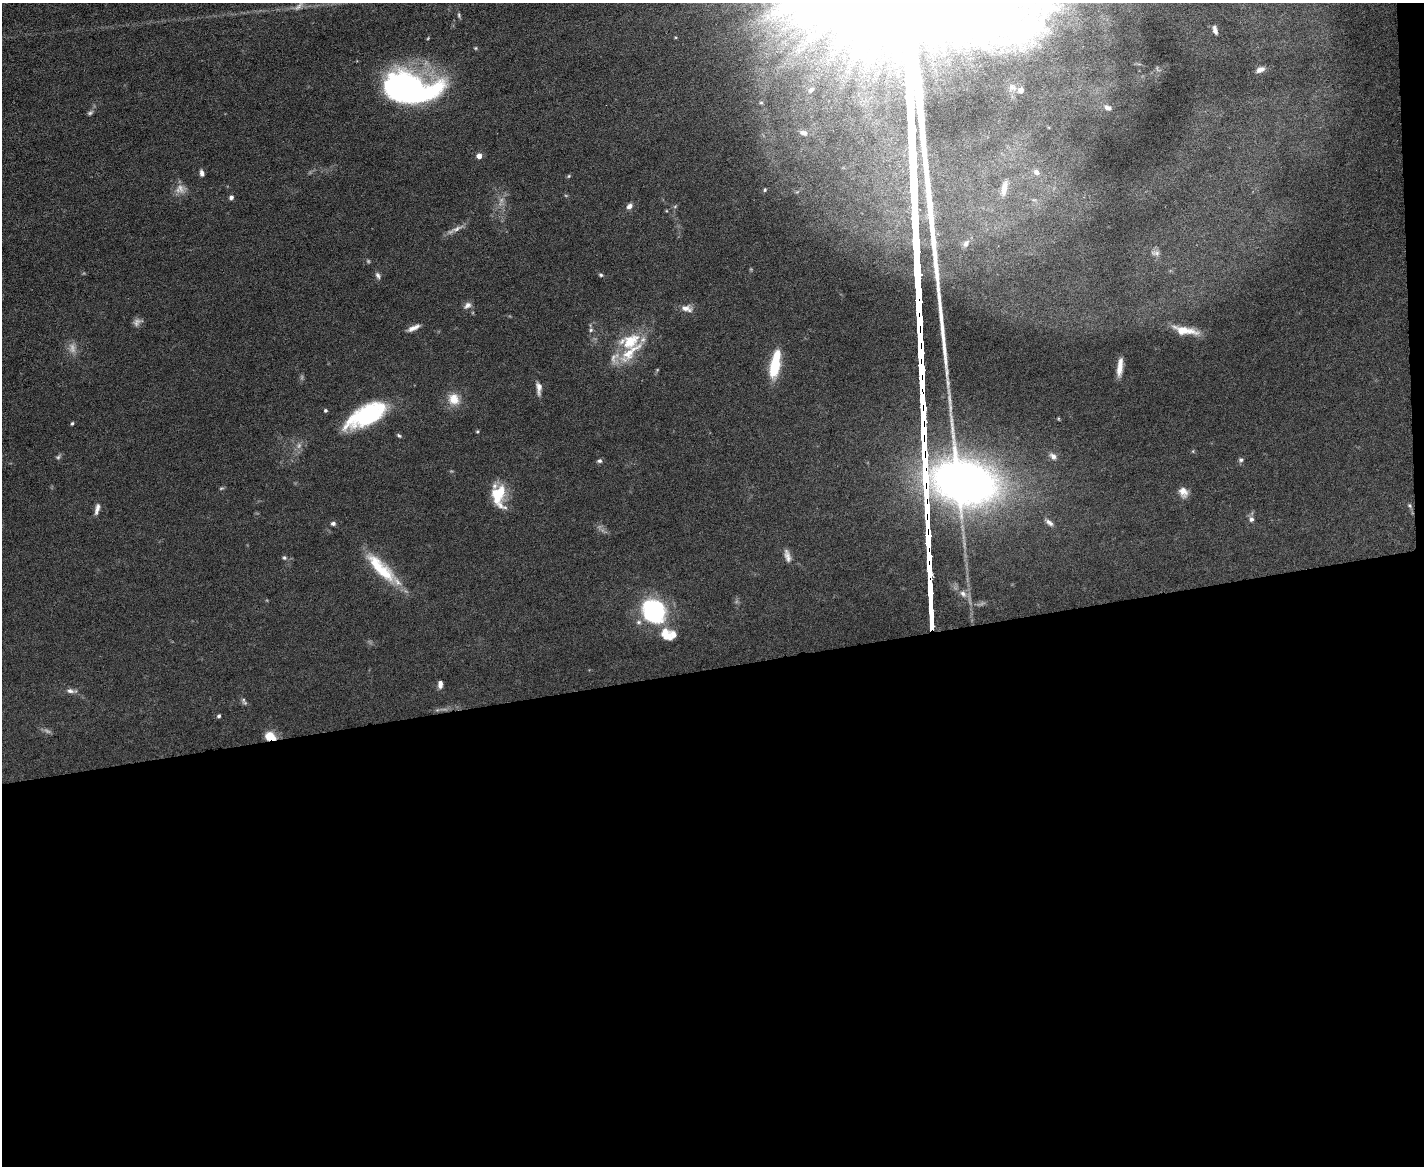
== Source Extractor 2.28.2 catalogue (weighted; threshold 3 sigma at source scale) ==
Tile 12 of 3 x 4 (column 3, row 4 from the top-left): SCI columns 2975-4396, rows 1-1164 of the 4635 x 4656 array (HDU 1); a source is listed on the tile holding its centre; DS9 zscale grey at full resolution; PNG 1426 x 1168 px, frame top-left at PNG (2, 3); no overlay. Shown black and unused: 43% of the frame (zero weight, under 5 of 9 exposures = <1% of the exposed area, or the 3 px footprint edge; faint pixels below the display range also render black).
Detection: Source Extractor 2.28.2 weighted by HDU 2 'WHT'; one run over the whole footprint, this tile lists its part. Background 0.0889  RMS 0.0045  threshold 0.0184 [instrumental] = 3 sigma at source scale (4.09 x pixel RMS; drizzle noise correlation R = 1.36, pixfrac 0.8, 0.05/0.05 arcsec/px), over >= 5 px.
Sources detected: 80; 11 too faint to see at this stretch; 3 inside a brighter object's white glare — not listed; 3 inside a brighter listed object's ellipse — not listed separately; the other 63 listed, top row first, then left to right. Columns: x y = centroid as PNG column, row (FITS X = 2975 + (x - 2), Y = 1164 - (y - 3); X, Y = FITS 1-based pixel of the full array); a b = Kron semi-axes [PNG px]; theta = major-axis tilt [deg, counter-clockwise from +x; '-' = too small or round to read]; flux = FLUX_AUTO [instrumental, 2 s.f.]
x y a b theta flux
459 15 8 4 -78 0.73
812 28 10 5 -57 1.6
1215 30 11 5 -75 1.8
475 48 5 4 - 0.5
1260 70 10 6 25 1.9
1012 87 10 9 - 2
811 90 6 4 43 0.77
1021 90 7 6 - 2.1
412 94 52 35 -10 110
761 102 5 3 - 0.36
1108 108 9 6 -19 1.7
803 133 9 6 -18 1.5
479 156 4 4 - 3.6
1036 172 8 6 -25 1.9
202 173 8 5 -76 1.7
569 176 5 5 - 0.48
1004 188 21 7 80 4
765 190 4 3 - 0.49
231 197 6 5 - 1.1
629 206 8 6 38 1.7
457 229 21 6 24 2.7
966 244 12 7 59 1.9
1155 253 13 7 -2 1.8
378 275 10 6 -64 1.3
601 275 5 4 - 0.68
467 305 11 7 35 1.9
687 308 15 9 -16 2.9
413 328 16 6 25 2.6
591 330 6 5 - 0.77
1185 330 29 8 -10 7.7
630 341 30 19 18 15
775 364 31 10 79 17
1120 367 21 6 84 4.5
539 388 17 7 -86 2.5
454 399 17 15 -50 6.5
325 410 4 4 - 0.67
370 413 45 19 24 43
72 423 5 4 - 0.53
477 431 4 4 - 0.51
399 435 6 4 -32 0.74
1053 456 11 7 -43 2.1
58 457 7 6 - 0.87
1241 460 6 6 - 0.96
599 461 7 5 5 0.94
221 488 6 4 20 0.57
1183 492 13 10 -67 3.5
499 495 28 16 -86 14
1410 505 6 4 -56 0.67
97 509 15 5 76 2.1
1251 519 7 7 - 1.5
1049 522 12 6 -37 1.8
333 523 6 5 - 1
787 556 18 7 -76 2.7
284 558 5 5 - 0.8
381 568 50 14 -46 20
963 594 12 9 -52 2.7
653 611 28 23 -48 42
673 634 9 6 -76 2.3
440 684 8 5 88 2.1
71 691 14 6 -7 1.9
243 700 8 6 89 1
219 716 5 4 - 0.77
270 736 7 6 - 13
Overlapping masked pixels (flux is a lower limit): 1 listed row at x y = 270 736
Isophote crosses this tile's border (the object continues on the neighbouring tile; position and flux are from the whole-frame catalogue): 1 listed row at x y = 412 94
Unlisted compact peaks at least as high as the median listed source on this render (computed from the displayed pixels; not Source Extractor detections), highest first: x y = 945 358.